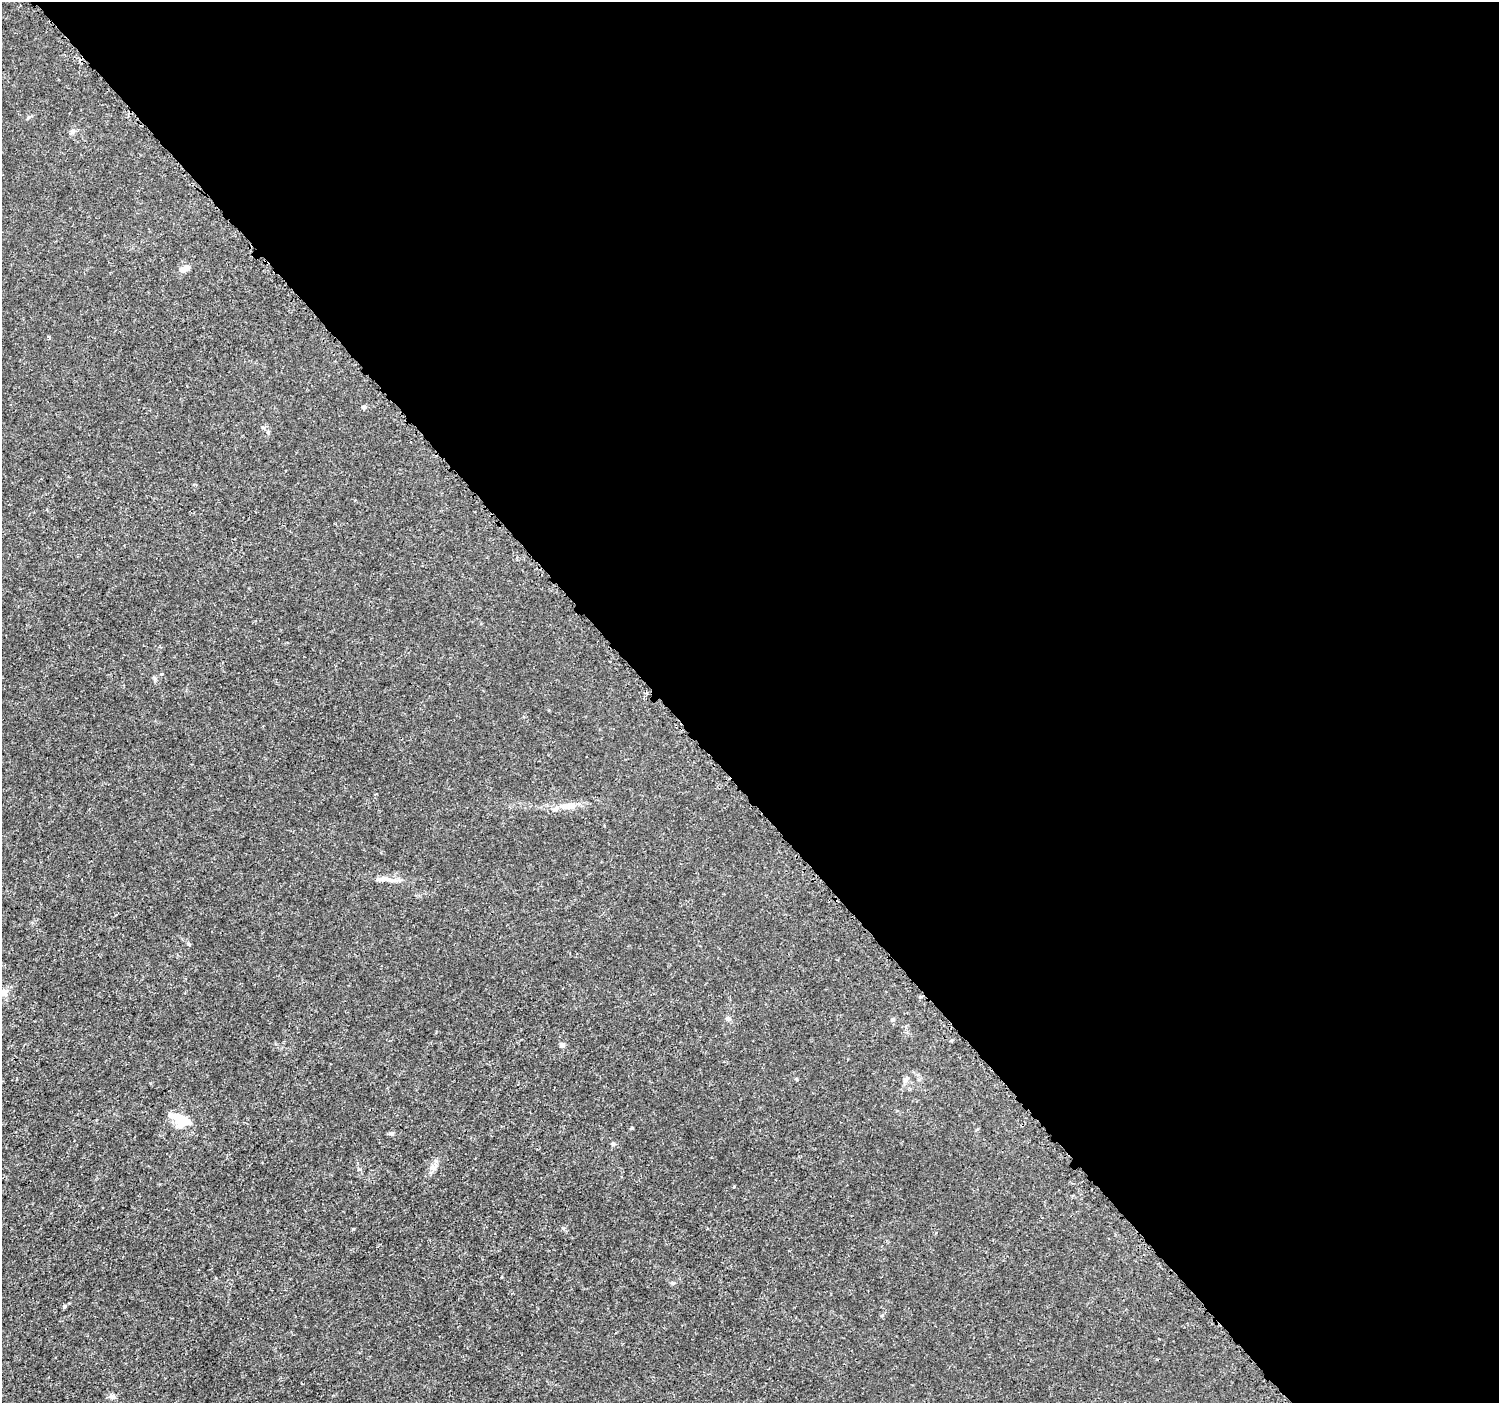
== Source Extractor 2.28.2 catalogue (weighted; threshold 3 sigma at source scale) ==
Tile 8 of 4 x 4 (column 4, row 2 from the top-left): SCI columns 4512-6008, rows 2965-4365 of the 6038 x 5992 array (HDU 1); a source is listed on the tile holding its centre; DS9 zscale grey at full resolution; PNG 1501 x 1405 px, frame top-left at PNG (2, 2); no overlay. Shown black and unused: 56% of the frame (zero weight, under 3 of 5 exposures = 2% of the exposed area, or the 3 px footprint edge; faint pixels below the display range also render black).
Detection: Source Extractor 2.28.2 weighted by HDU 2 'WHT'; one run over the whole footprint, this tile lists its part. Background 0.00153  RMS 7.0e-04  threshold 0.00316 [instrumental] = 3 sigma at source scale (4.5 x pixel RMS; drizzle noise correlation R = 1.50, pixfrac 1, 0.0396/0.0396 arcsec/px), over >= 5 px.
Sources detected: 21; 1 inside a brighter listed object's ellipse — not listed separately; the other 20 listed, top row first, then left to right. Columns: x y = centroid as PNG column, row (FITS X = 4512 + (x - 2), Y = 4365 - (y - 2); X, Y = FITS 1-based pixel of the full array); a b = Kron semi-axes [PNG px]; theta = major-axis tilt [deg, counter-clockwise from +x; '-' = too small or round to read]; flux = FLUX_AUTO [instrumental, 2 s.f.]
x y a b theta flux
72 131 7 7 - 0.2
183 269 9 7 1 0.32
364 407 5 5 - 0.17
154 678 6 4 -71 0.11
570 806 17 8 2 0.89
384 879 15 6 7 0.43
4 993 11 9 -34 0.44
728 1019 7 6 - 0.22
893 1019 6 4 46 0.094
951 1040 5 3 - 0.066
562 1045 6 6 - 0.2
796 1079 5 3 - 0.061
906 1080 9 6 47 0.21
179 1119 23 12 -29 1.9
392 1134 6 5 - 0.14
613 1144 6 5 - 0.11
433 1168 12 4 -7 0.17
673 1283 6 4 -40 0.097
65 1306 5 4 - 0.13
112 1396 9 8 - 0.22
Isophote crosses this tile's border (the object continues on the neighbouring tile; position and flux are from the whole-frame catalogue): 1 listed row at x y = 4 993
Unlisted compact peaks at least as high as the median listed source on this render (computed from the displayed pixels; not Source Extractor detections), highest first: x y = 353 1229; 632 1128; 563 1228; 734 1186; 29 117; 161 674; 188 944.